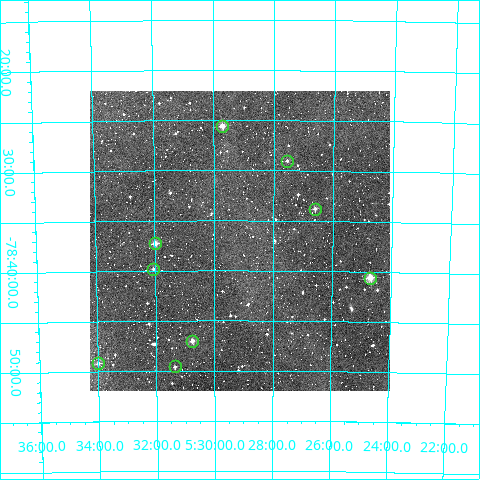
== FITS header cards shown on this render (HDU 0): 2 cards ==
NAXIS1  =                  300
NAXIS2  =                  300

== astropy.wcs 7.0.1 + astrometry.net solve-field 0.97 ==
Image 300 x 300 px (HDU 0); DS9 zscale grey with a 90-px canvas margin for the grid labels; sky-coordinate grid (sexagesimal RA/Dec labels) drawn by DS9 from the SOLVED WCS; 9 Tycho-2 reference stars matched to detected sources circled (green)
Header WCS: RA---TAN/DEC--TAN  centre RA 05:29:08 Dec -78:37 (82.28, -78.62 deg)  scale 6 arcsec/px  FOV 30.0' x 30.0'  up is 0 deg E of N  parity normal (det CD < 0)
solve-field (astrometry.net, Tycho-2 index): VERIFIED the header's WCS against the Tycho-2 star catalogue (verified at 2 index scales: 6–9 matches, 0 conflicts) and refined it, rather than solving blind
Solved WCS: RA---TAN-SIP/DEC--TAN-SIP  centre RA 05:29:08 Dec -78:37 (82.28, -78.62 deg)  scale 6 arcsec/px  FOV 30.0' x 30.0'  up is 0 deg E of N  parity normal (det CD < 0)
The solver's refit moves the header's centre by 1.3 arcsec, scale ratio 0.9995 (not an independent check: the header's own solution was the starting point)
Tycho-2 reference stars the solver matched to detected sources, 9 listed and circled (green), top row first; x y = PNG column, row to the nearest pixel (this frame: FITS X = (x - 90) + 1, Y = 300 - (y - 91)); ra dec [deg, ICRS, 3 dp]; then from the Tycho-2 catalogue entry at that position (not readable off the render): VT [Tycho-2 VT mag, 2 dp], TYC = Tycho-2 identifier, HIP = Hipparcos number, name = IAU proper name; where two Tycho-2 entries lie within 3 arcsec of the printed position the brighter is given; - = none
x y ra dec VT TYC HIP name
222 126 82.428 -78.426 10.19 9382-954-1 - -
287 161 81.886 -78.484 11.93 9382-1025-1 - -
315 209 81.653 -78.563 11.35 9382-952-1 - -
155 243 82.998 -78.621 10.33 9382-1059-1 - -
153 269 83.017 -78.663 11.93 9382-935-1 - -
370 278 81.175 -78.677 9.69 9382-888-1 - -
192 341 82.689 -78.784 10.18 9386-408-1 - -
98 363 83.499 -78.820 11.22 9386-1286-1 - -
175 366 82.843 -78.826 12.19 9386-209-1 - -